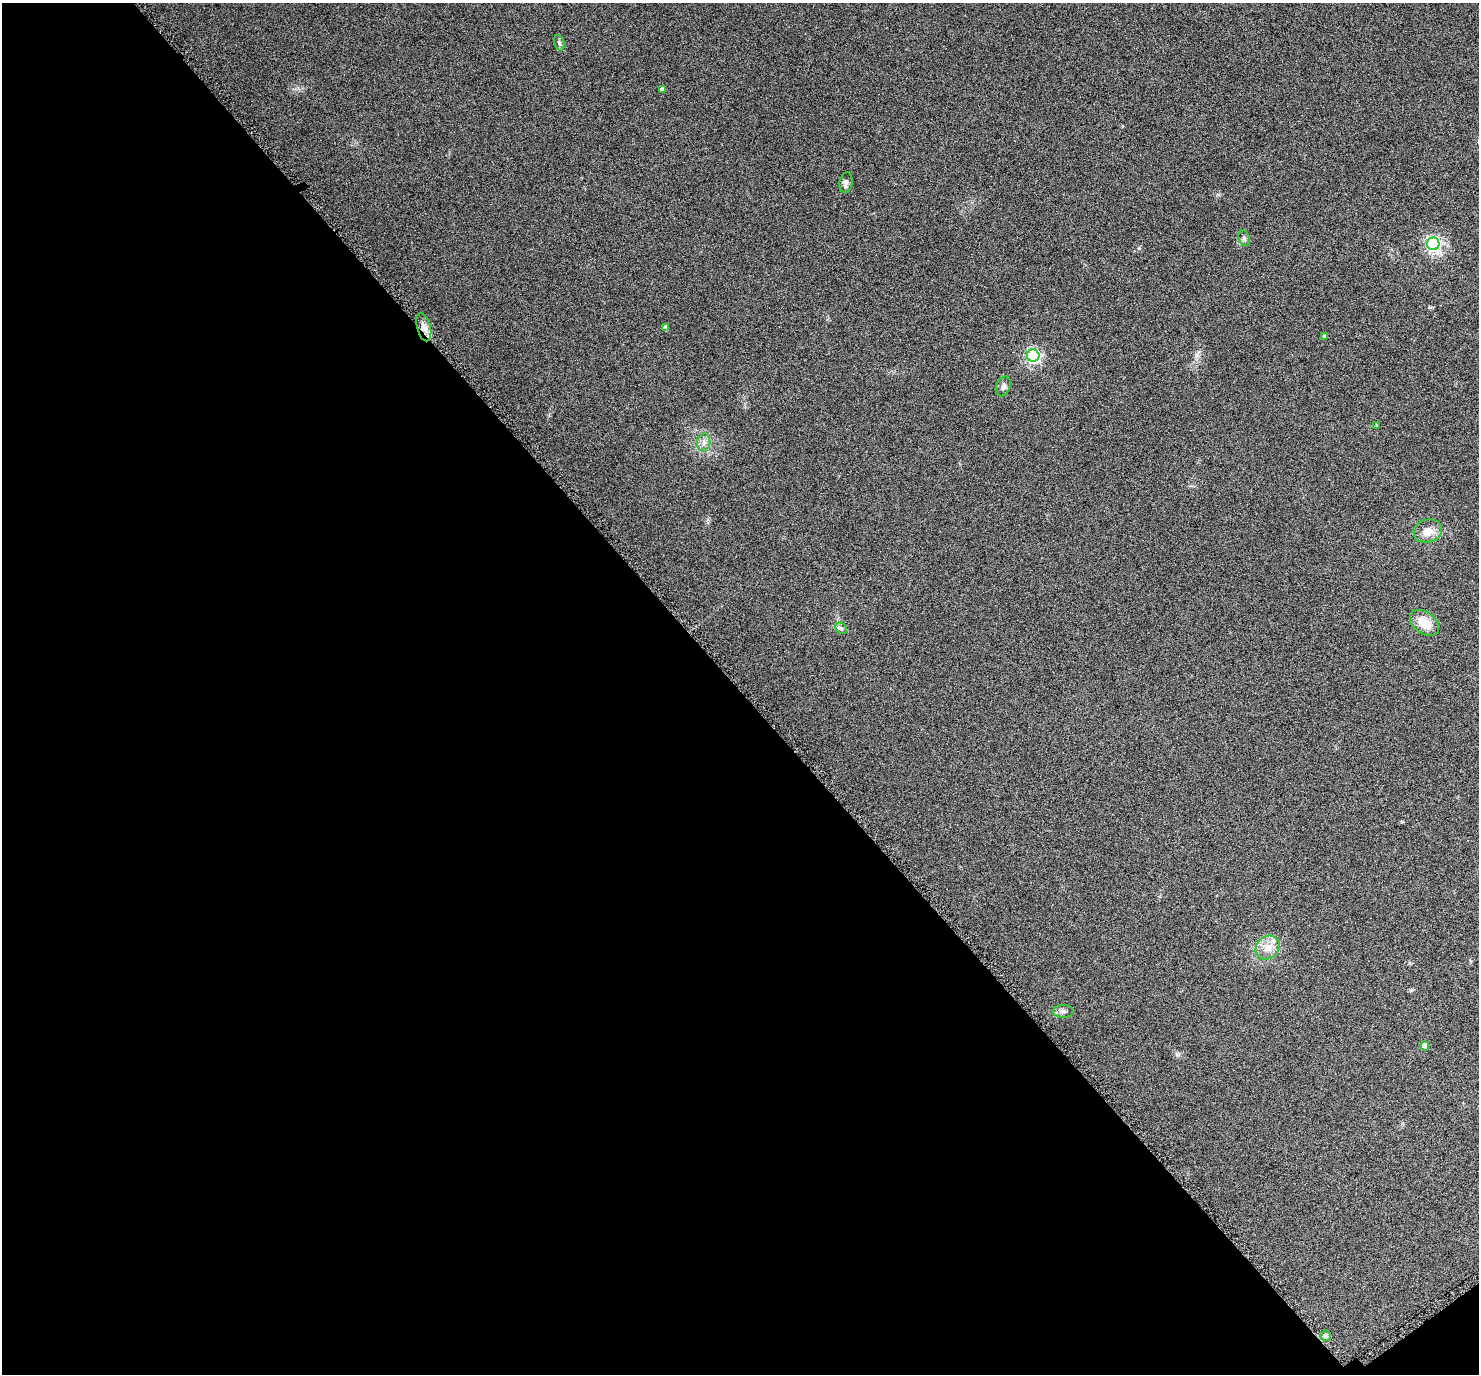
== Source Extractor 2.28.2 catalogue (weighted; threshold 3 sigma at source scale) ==
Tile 3 of 2 x 2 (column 1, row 2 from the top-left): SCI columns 14-1490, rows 138-1509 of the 2976 x 2984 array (HDU 1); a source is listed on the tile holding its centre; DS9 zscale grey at full resolution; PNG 1481 x 1376 px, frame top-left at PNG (2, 3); each listed source drawn as its Kron ellipse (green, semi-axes under 4 px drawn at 4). Shown black and unused: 50% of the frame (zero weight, under 4 of 8 exposures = <1% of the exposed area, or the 3 px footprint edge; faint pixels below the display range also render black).
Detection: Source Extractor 2.28.2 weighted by HDU 2 'WHT'; one run over the whole footprint, this tile lists its part. Background 0.059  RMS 0.011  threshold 0.0467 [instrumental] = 3 sigma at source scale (4.09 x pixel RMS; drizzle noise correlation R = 1.36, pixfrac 0.8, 0.05/0.05 arcsec/px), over >= 5 px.
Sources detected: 19; all 19 listed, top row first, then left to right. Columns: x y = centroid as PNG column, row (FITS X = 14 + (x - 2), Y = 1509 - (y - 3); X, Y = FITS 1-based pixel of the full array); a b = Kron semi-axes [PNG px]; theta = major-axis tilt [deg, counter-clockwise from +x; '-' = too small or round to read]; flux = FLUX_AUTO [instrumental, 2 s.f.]
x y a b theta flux
559 43 8 5 -72 2.2
662 89 4 4 - 3.8
846 183 10 6 81 3.7
1244 238 8 5 -72 2.8
1433 244 6 6 - 260
424 327 14 6 -76 6.8
666 328 4 4 - 4.5
1325 336 4 3 - 1.7
1033 356 6 6 - 240
1003 386 10 7 67 4.5
1377 426 4 3 - 1.4
704 443 9 6 87 4.3
1428 531 14 11 15 12
1424 623 16 11 -36 18
841 628 6 5 - 2.1
1268 948 13 11 44 11
1063 1011 10 6 1 3.6
1425 1046 4 4 - 10
1326 1336 5 5 - 4.3
Overlapping masked pixels (flux is a lower limit): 1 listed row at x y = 424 327
Unlisted compact peaks at least as high as the median listed source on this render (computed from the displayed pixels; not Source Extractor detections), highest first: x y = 1139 248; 1178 1055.